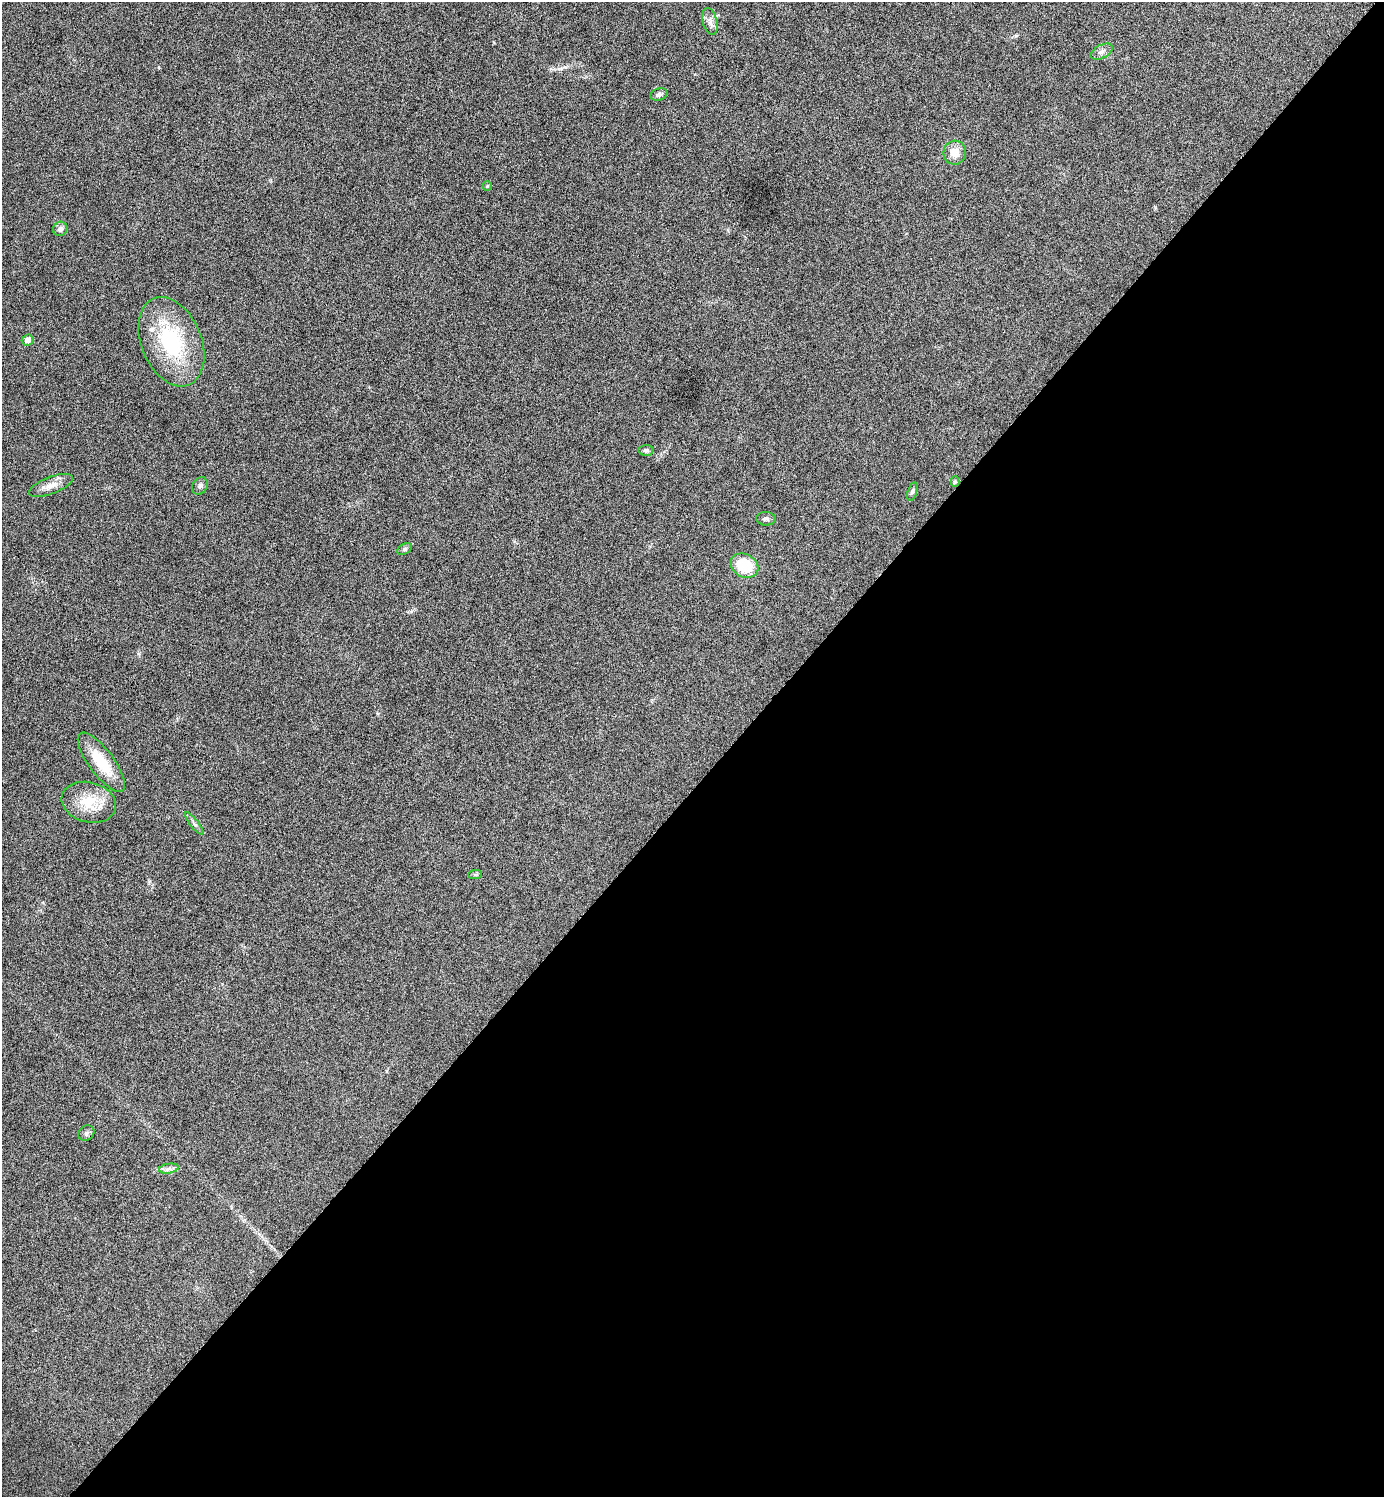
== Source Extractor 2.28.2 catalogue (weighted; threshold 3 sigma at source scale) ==
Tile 12 of 4 x 4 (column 4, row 3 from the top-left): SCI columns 4306-5687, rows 1501-2995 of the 5987 x 5987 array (HDU 1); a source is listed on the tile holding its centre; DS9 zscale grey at full resolution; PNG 1386 x 1499 px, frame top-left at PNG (2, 2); each listed source drawn as its Kron ellipse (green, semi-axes under 4 px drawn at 4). Shown black and unused: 48% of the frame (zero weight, under 4 of 8 exposures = <1% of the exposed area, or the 3 px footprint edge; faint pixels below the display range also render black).
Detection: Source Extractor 2.28.2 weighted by HDU 2 'WHT'; one run over the whole footprint, this tile lists its part. Background 0.0326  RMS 0.0037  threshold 0.0151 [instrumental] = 3 sigma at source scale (4.09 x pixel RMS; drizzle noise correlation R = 1.36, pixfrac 0.8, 0.05/0.05 arcsec/px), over >= 5 px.
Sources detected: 23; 1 inside a brighter listed object's ellipse — not listed separately; the other 22 listed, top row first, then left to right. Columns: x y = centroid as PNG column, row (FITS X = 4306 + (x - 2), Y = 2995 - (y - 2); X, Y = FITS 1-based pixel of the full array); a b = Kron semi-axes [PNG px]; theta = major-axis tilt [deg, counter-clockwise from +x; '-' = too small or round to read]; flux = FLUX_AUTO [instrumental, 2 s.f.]
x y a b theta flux
710 21 14 7 -75 1.8
1102 52 12 6 28 1.5
659 95 9 6 18 0.94
955 153 12 11 - 4
487 186 5 4 - 0.38
60 229 7 7 - 1.2
28 340 6 5 - 1.8
171 342 47 30 -68 30
646 450 7 5 1 0.69
955 482 5 4 - 0.56
51 485 23 8 21 3.3
200 486 9 7 55 1
912 491 9 4 72 0.74
766 519 10 7 -1 1
405 549 8 5 28 0.72
744 566 14 11 -29 12
101 762 36 12 -53 11
89 802 28 20 -15 10
194 823 14 4 -52 0.96
475 875 7 4 1 0.52
86 1133 8 7 - 0.9
169 1169 10 5 9 1.2